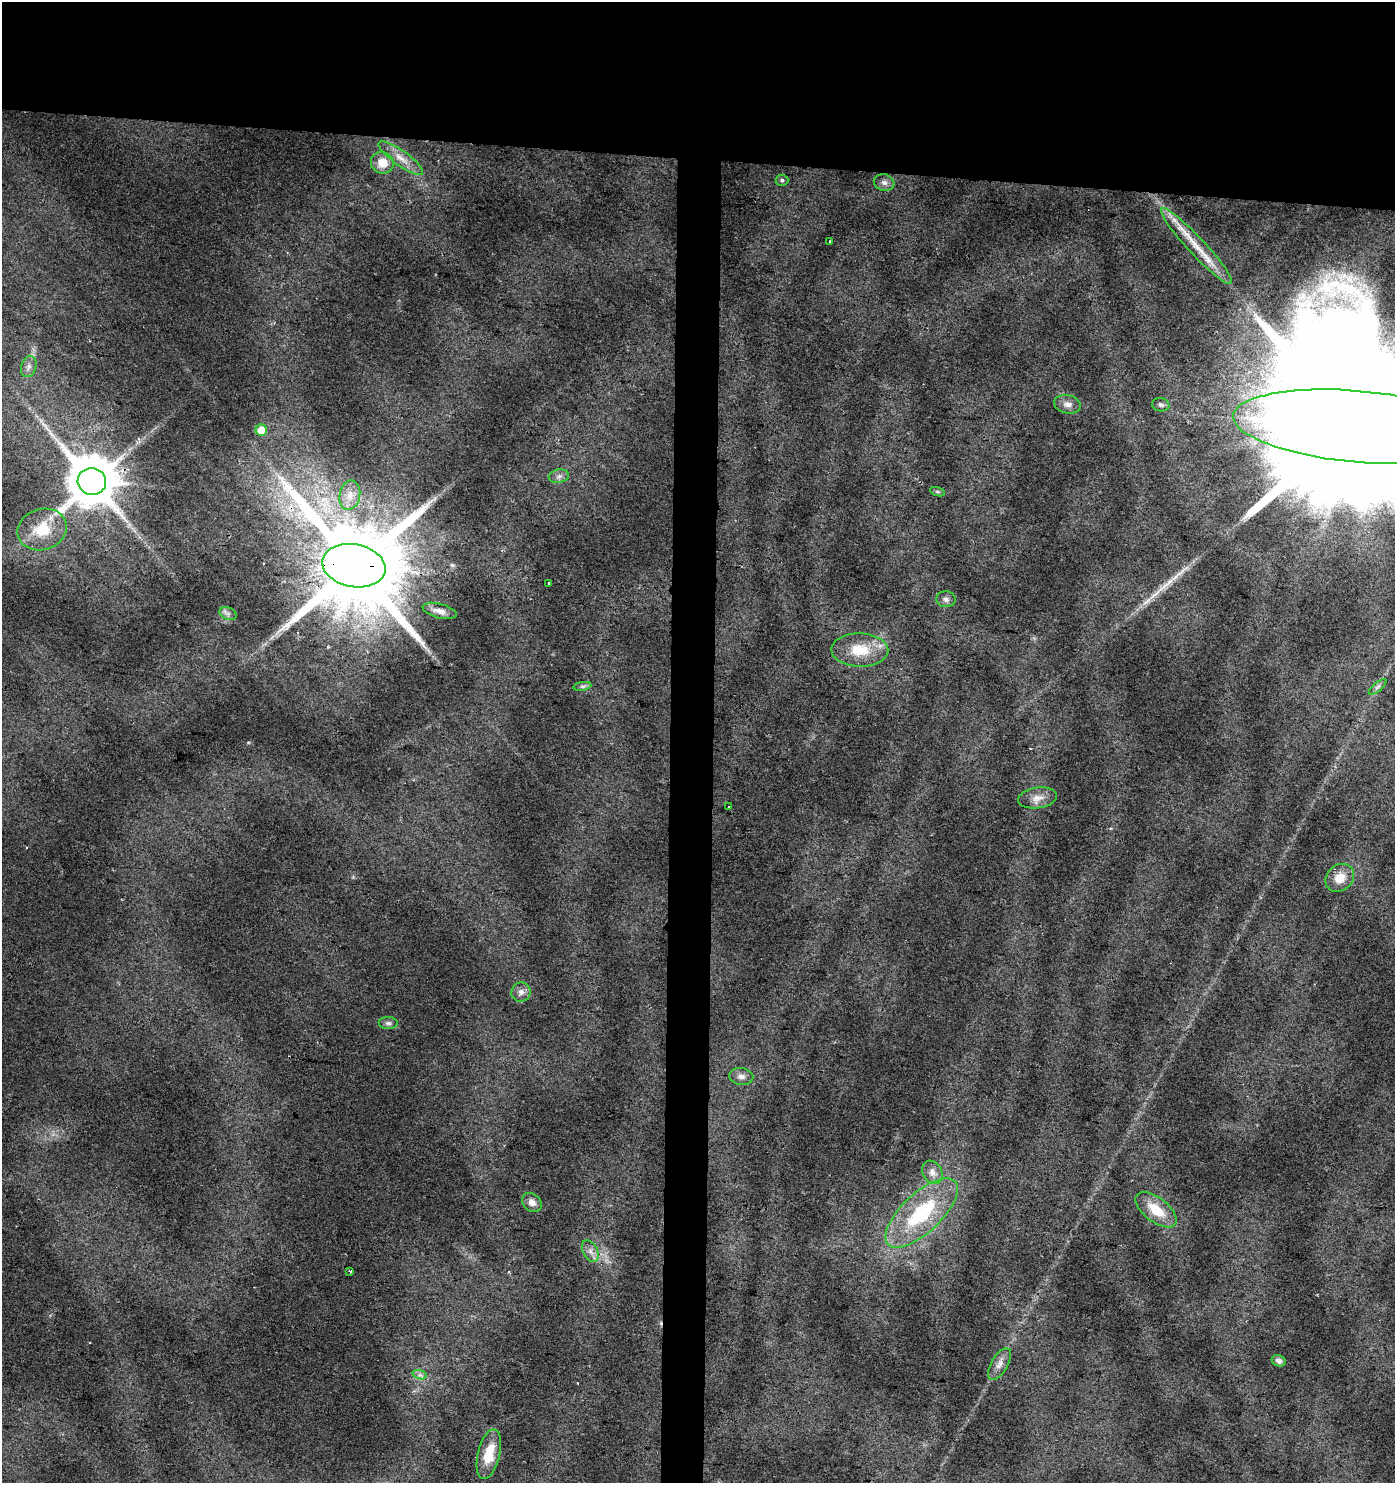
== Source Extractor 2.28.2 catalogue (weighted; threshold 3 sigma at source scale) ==
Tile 2 of 3 x 3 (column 2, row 1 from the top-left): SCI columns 1674-3066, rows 2962-4442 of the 4687 x 4448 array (HDU 1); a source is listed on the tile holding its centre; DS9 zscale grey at full resolution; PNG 1397 x 1485 px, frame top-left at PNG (2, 2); each listed source drawn as its Kron ellipse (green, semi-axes under 4 px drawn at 4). Shown black and unused: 13% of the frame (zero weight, under 2 of 3 exposures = <1% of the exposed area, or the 3 px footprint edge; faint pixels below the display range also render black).
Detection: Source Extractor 2.28.2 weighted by HDU 2 'WHT'; one run over the whole footprint, this tile lists its part. Background 0.0641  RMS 0.0087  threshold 0.0392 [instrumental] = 3 sigma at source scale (4.5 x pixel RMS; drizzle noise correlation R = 1.50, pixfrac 1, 0.0396/0.0396 arcsec/px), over >= 5 px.
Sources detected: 45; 3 cosmic-ray / hot-pixel residue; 2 long thin detections or spike segments (spike, bleed or trail) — neither listed nor drawn; the other 40 listed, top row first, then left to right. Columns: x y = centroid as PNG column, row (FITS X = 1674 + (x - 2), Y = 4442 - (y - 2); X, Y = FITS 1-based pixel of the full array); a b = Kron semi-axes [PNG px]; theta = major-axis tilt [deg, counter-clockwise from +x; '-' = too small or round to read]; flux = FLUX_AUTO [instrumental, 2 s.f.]
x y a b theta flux
401 158 27 7 -35 10
382 163 11 10 - 12
782 180 6 5 - 1.9
884 183 10 8 -16 3.9
829 242 3 2 - 0.95
1196 246 51 8 -47 26
29 366 11 7 72 4.4
1067 404 13 9 -12 5.7
1161 405 9 6 -10 2.7
1357 426 125 35 -5 130000
261 430 6 5 - 19
559 476 10 6 10 3.4
92 481 14 13 - 5500
937 492 8 3 -19 1.5
350 495 15 10 79 10
42 529 25 20 18 33
354 566 32 21 -10 21000
549 583 3 3 - 1.6
946 599 10 8 -6 3.6
440 611 17 7 -15 6.9
228 614 9 6 -22 3.1
860 650 28 16 -1 28
582 686 9 4 8 2.1
1378 687 11 3 40 2.2
1037 798 19 10 8 9.3
729 807 3 2 - 1.4
1340 878 15 13 41 14
521 992 10 9 - 5.2
388 1023 9 6 -1 2.7
741 1076 12 8 -9 5.2
932 1172 12 9 -60 6.5
532 1202 11 8 -40 5.5
1156 1210 24 12 -38 24
922 1213 46 19 43 78
590 1251 12 7 -62 5.4
350 1271 3 3 - 3.1
1279 1361 7 5 -25 3.2
999 1364 17 8 59 7
420 1375 7 4 -18 2.5
489 1454 25 11 76 24
Overlapping masked pixels (flux is a lower limit): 2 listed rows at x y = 92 481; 354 566
Isophote crosses this tile's border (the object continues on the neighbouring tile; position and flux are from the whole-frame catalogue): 1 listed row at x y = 1357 426